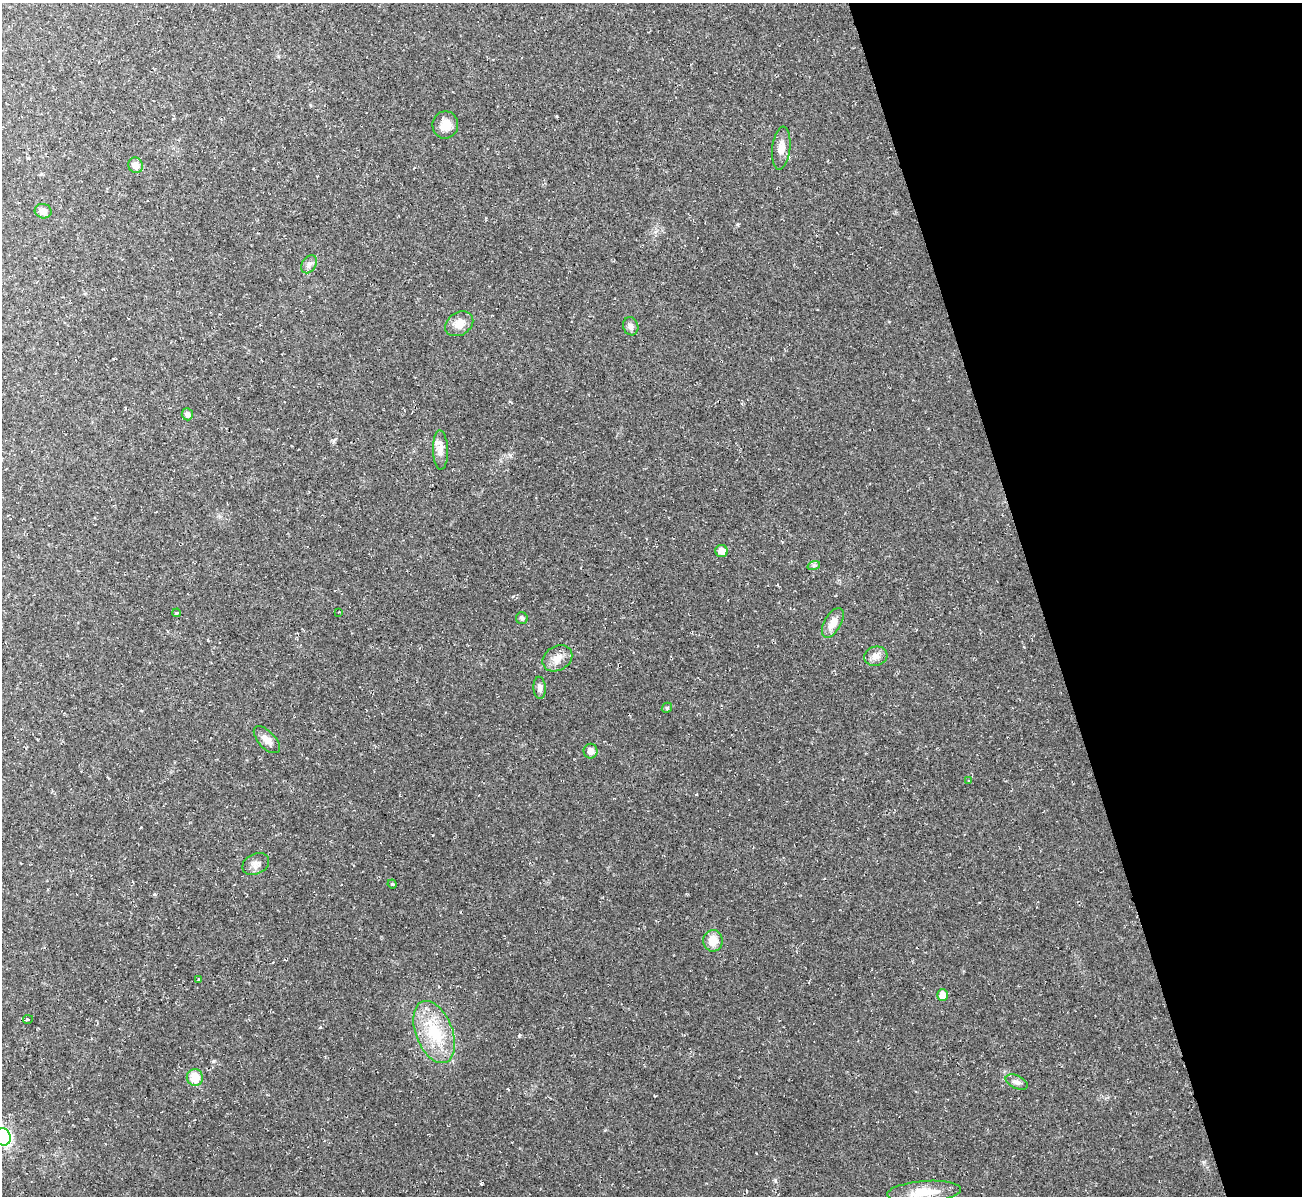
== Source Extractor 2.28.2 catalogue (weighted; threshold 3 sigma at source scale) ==
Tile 12 of 4 x 4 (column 4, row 3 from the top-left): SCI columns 3899-5198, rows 1336-2529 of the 5198 x 5179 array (HDU 1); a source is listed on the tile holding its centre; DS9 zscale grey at full resolution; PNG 1304 x 1198 px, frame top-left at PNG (2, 3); each listed source drawn as its Kron ellipse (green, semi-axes under 4 px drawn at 4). Shown black and unused: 20% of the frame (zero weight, under 2 of 3 exposures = <1% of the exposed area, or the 3 px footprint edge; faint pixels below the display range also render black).
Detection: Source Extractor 2.28.2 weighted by HDU 2 'WHT'; one run over the whole footprint, this tile lists its part. Background 0.0232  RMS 0.0062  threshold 0.0278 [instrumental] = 3 sigma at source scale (4.5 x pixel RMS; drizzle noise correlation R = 1.50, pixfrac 1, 0.05/0.05 arcsec/px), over >= 5 px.
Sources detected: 36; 3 cosmic-ray / hot-pixel residue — neither listed nor drawn; the other 33 listed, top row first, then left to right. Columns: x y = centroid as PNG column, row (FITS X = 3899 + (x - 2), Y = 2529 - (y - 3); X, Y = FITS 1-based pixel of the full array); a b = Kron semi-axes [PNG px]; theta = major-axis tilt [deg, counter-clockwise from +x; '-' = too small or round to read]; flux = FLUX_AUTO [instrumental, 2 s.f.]
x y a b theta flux
445 125 13 13 - 7
781 148 21 9 83 5.9
135 165 8 7 - 4.4
43 211 8 7 - 3.3
309 264 10 7 56 2.2
459 324 15 11 33 6.8
631 326 9 7 -72 2.6
187 414 6 5 - 2.3
440 450 19 7 -88 4.6
722 551 6 6 - 5.4
814 565 6 4 19 1.1
339 612 2 2 - 0.42
177 613 4 3 - 0.9
522 618 6 6 - 1.5
833 623 16 8 60 6
876 656 12 9 14 4.2
557 658 16 12 33 6
540 688 11 6 -86 2.5
667 708 5 4 - 0.75
267 740 17 8 -46 4.6
591 751 7 7 - 3.9
968 781 4 3 - 0.46
256 864 14 10 25 3.7
392 884 4 4 - 0.76
713 941 11 9 89 7.7
199 979 3 2 - 0.71
942 995 6 5 - 5.1
28 1019 5 3 - 4.8
434 1032 32 18 -69 28
195 1077 8 8 - 11
1017 1082 12 6 -26 2.5
3 1137 9 7 -72 150
924 1192 37 11 4 14
Isophote crosses this tile's border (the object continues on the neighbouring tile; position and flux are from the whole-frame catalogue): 1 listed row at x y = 3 1137
Unlisted compact peaks at least as high as the median listed source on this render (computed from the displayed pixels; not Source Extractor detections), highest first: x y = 519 1036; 775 1180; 1204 1162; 320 1027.